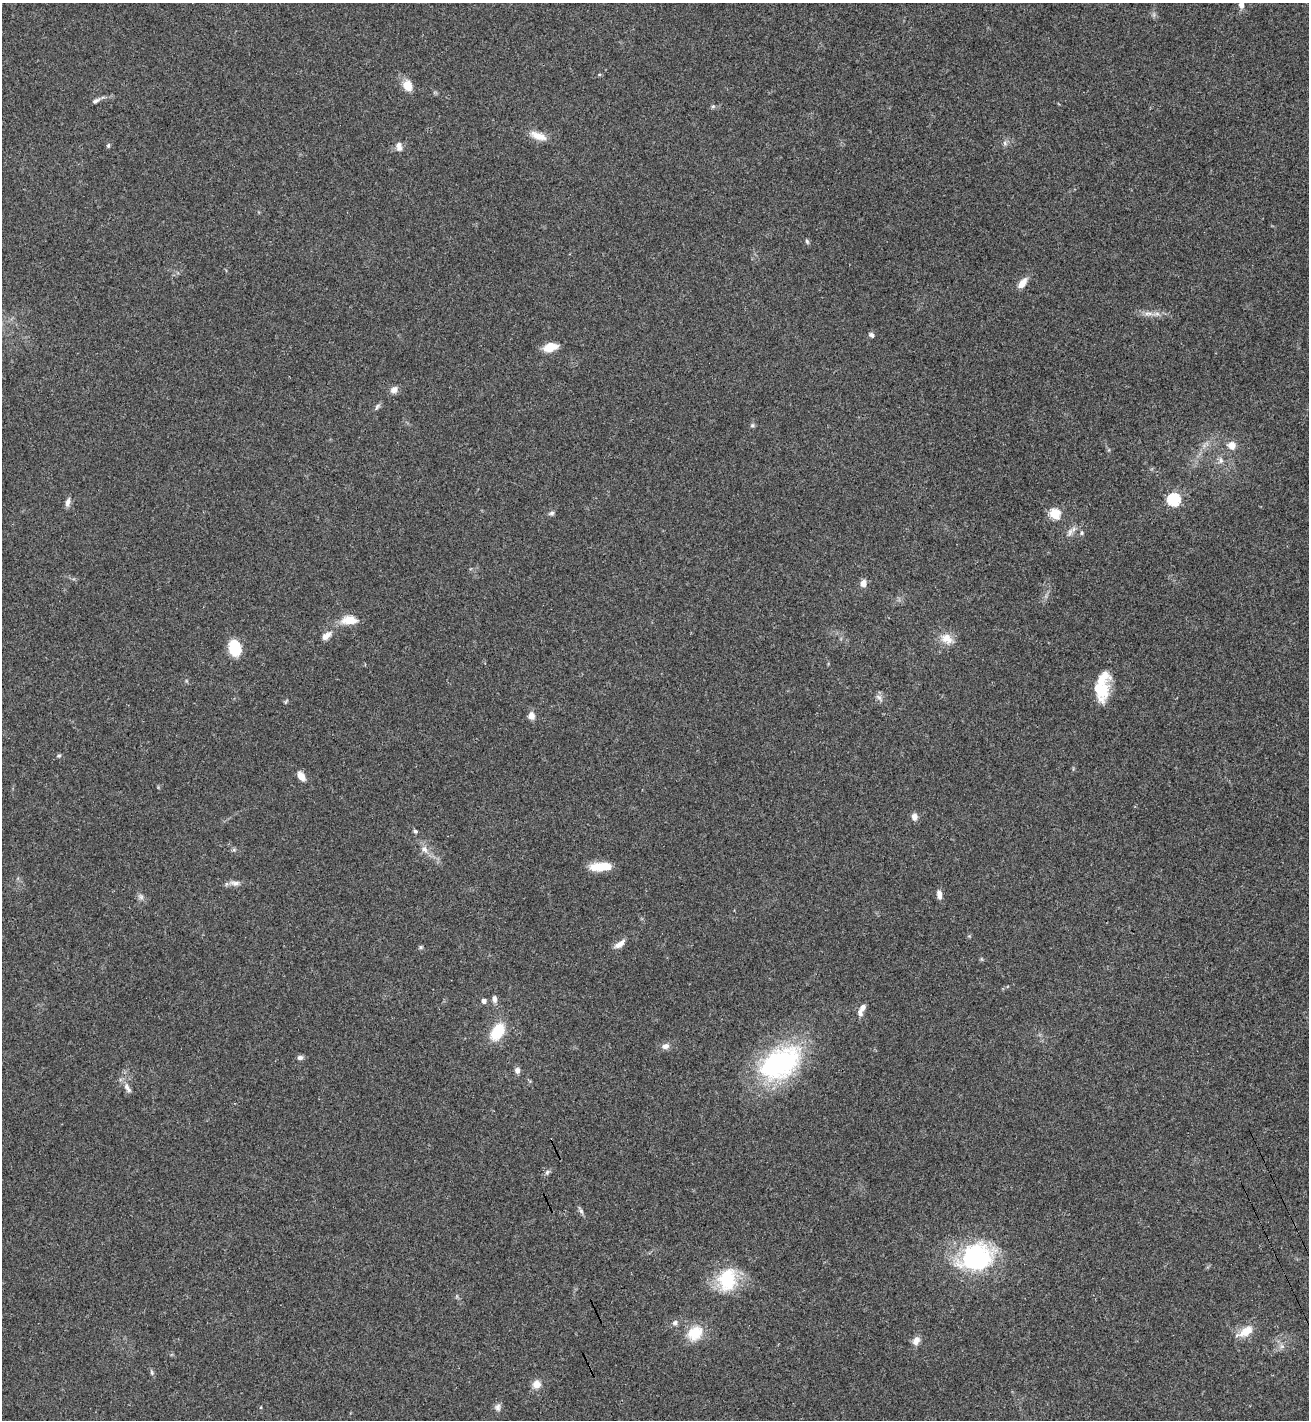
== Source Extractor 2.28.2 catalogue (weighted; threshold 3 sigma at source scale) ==
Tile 6 of 4 x 4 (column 2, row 2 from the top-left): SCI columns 1506-2812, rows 2887-4304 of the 5757 x 5771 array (HDU 1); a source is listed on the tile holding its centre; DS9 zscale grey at full resolution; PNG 1311 x 1422 px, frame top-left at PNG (2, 3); no overlay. Shown black and unused: <1% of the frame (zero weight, under 3 of 4 exposures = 6% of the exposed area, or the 3 px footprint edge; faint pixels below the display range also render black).
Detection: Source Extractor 2.28.2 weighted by HDU 2 'WHT'; one run over the whole footprint, this tile lists its part. Background 0.0395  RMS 0.0054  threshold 0.0242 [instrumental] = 3 sigma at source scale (4.5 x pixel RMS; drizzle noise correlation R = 1.50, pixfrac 1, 0.05/0.05 arcsec/px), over >= 5 px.
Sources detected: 67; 3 inside a brighter listed object's ellipse — not listed separately; the other 64 listed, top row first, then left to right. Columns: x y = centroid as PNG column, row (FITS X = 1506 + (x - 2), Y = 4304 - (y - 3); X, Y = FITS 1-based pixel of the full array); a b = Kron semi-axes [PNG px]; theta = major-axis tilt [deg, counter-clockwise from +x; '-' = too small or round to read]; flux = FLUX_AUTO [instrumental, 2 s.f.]
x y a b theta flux
1241 5 8 6 -80 2.8
407 85 15 11 -68 6
96 101 12 5 24 1.8
713 106 6 5 - 0.86
538 136 22 8 -20 6.5
1005 143 7 6 - 1.3
108 145 6 4 86 0.92
399 147 12 7 -84 2.9
807 241 7 4 -63 0.89
1022 283 15 8 53 4.6
1148 313 13 5 0 2.8
871 335 6 5 - 1.7
550 347 14 8 14 8.7
394 390 9 8 - 3
377 407 10 5 58 1.3
752 425 6 5 - 0.95
1232 445 13 12 - 4.4
1221 460 9 6 -89 1.9
1174 500 6 6 - 75
68 502 12 6 73 2.2
551 513 8 5 18 1.2
1054 514 5 5 - 39
1070 532 13 6 68 2.7
1081 533 6 5 - 0.91
863 583 7 6 - 3.8
349 620 19 10 0 8.9
326 636 13 7 42 3.8
947 638 17 12 -32 6.7
235 648 13 9 -74 24
1100 689 24 18 -73 18
879 697 10 6 -44 2
532 716 9 7 -81 3.3
59 756 5 4 - 0.82
301 776 12 7 -53 4
914 817 8 7 - 2.9
415 831 6 5 - 0.92
424 849 9 7 -66 2.9
597 866 19 12 5 8.9
235 883 16 6 -4 3
939 894 11 6 -81 2.9
141 897 8 6 -63 1.7
620 944 17 7 35 3.7
420 947 6 5 - 0.79
494 999 8 5 -88 2.3
484 1001 5 4 - 2.4
863 1007 10 6 58 2.9
497 1032 19 12 58 17
665 1046 9 7 11 2.5
300 1058 7 6 - 1.6
780 1063 56 34 30 79
517 1070 7 6 - 2.4
127 1088 17 6 -58 2.9
547 1172 7 5 67 1.3
581 1211 8 5 -46 1.3
976 1258 32 23 20 75
727 1280 31 24 78 25
675 1323 7 6 - 1.7
1245 1331 20 10 30 8.4
695 1333 17 13 34 15
916 1341 10 7 62 3.9
1282 1346 7 4 18 1.3
152 1372 8 4 -71 1
536 1384 10 9 - 4.5
497 1407 10 8 82 2.2
Isophote crosses this tile's border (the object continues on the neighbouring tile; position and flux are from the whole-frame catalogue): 1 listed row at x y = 1241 5